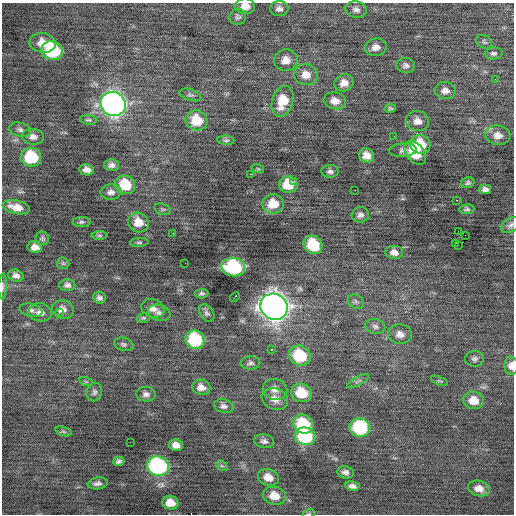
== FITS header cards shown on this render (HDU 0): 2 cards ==
NAXIS1  =                  512 / Axis length
NAXIS2  =                  512 / Axis length

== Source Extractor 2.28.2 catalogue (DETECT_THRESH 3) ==
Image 512 x 512 px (HDU 0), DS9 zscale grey, 1 PNG px = 1 image px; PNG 516 x 516 px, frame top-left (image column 1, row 512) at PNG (2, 3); each listed source drawn as its Kron ellipse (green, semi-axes under 4 px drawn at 4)
Background -0.034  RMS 0.89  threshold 2.67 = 3 sigma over >= 5 px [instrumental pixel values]
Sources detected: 122; all 122 listed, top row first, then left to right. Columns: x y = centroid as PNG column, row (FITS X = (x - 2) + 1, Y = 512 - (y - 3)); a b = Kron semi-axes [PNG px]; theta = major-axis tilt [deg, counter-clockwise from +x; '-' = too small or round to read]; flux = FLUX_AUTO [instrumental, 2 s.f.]
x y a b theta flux
245 6 10 8 -3 530
279 9 9 7 0 270
356 10 11 8 -11 280
238 17 8 8 - 180
484 42 8 6 -34 130
43 43 13 9 -8 780
376 47 11 8 7 430
52 51 11 9 -20 3900
494 53 9 6 5 160
286 60 12 10 3 540
406 65 9 7 -8 220
306 75 12 10 -14 640
495 79 2 2 - 72
344 83 9 8 - 530
445 90 10 8 -3 370
190 95 11 5 -19 160
282 101 16 10 74 1400
335 101 11 8 -11 500
113 104 13 12 - 32000
390 108 6 4 11 100
88 120 9 4 -5 110
197 120 11 10 - 1700
417 121 11 10 - 510
20 130 11 7 -13 220
498 135 13 9 -7 520
394 136 3 2 - 50
33 137 11 8 -3 330
226 140 8 4 -4 120
420 144 10 9 - 1700
403 150 14 6 4 230
415 153 13 9 -51 1800
367 155 8 7 - 560
31 157 10 9 - 3100
111 165 7 6 - 220
258 169 6 3 -19 70
87 170 7 5 -9 320
330 171 8 6 -4 190
251 174 3 2 - 320
294 181 2 2 - 70
468 183 6 5 - 130
288 184 9 8 - 1600
125 185 10 9 - 1900
485 189 6 5 - 220
354 190 2 2 - 100
111 192 10 7 4 280
457 200 3 2 - 85
273 204 11 9 0 1200
16 207 14 6 -12 670
162 209 8 5 -17 120
467 209 7 5 8 120
360 215 8 8 - 240
82 222 9 5 1 130
138 222 10 9 - 950
511 225 10 6 32 210
458 231 3 2 - 430
173 233 3 2 - 53
465 235 2 2 - 35
99 236 8 4 -1 91
42 238 7 6 - 130
139 242 9 4 5 110
455 244 3 2 - 150
313 245 10 8 -43 2600
458 245 3 2 - 77
35 247 7 5 -12 360
394 252 9 6 -7 350
63 263 6 6 - 100
185 263 2 2 - 92
233 267 12 9 -7 6400
16 276 8 6 -21 270
67 285 8 6 0 220
3 286 13 4 88 150
202 293 7 5 3 130
235 297 5 2 - 160
99 298 6 6 - 170
356 302 9 6 -33 160
274 307 14 12 -35 58000
153 308 12 9 -19 400
31 310 11 6 -13 230
63 310 11 9 -21 380
40 312 11 9 -7 390
59 313 4 4 - 81
159 313 11 8 -13 240
207 313 9 6 -56 170
143 318 6 5 - 91
375 326 10 7 -15 220
400 334 12 9 -8 430
195 340 10 9 - 4200
124 344 10 6 -17 160
272 350 3 3 - 340
300 356 11 9 -27 3000
475 359 9 8 - 200
250 363 10 6 2 190
511 366 9 7 -88 470
358 381 12 3 28 120
439 381 9 3 -21 91
86 382 7 4 -18 85
201 387 9 7 -14 460
275 389 12 10 -12 450
94 392 9 7 72 190
301 393 11 9 -21 1900
146 394 9 7 -3 250
275 399 13 10 -21 590
474 400 10 8 -10 820
224 406 10 6 -15 240
303 424 10 9 - 3200
360 428 10 9 - 4500
63 431 8 4 -19 94
305 436 10 8 -17 4300
264 441 10 6 -8 200
130 442 2 2 - 33
176 445 7 6 - 390
119 461 6 4 14 150
158 466 11 9 -20 9500
222 466 6 4 -40 100
345 472 8 6 -8 260
268 477 10 8 -20 660
98 483 10 6 9 210
352 486 7 5 -11 230
479 488 11 7 -14 540
274 496 11 9 -13 830
170 503 8 6 -11 720
309 513 6 4 20 71
At the frame edge (FLAGS 8, measured only in part): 5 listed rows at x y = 245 6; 511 225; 3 286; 511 366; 309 513